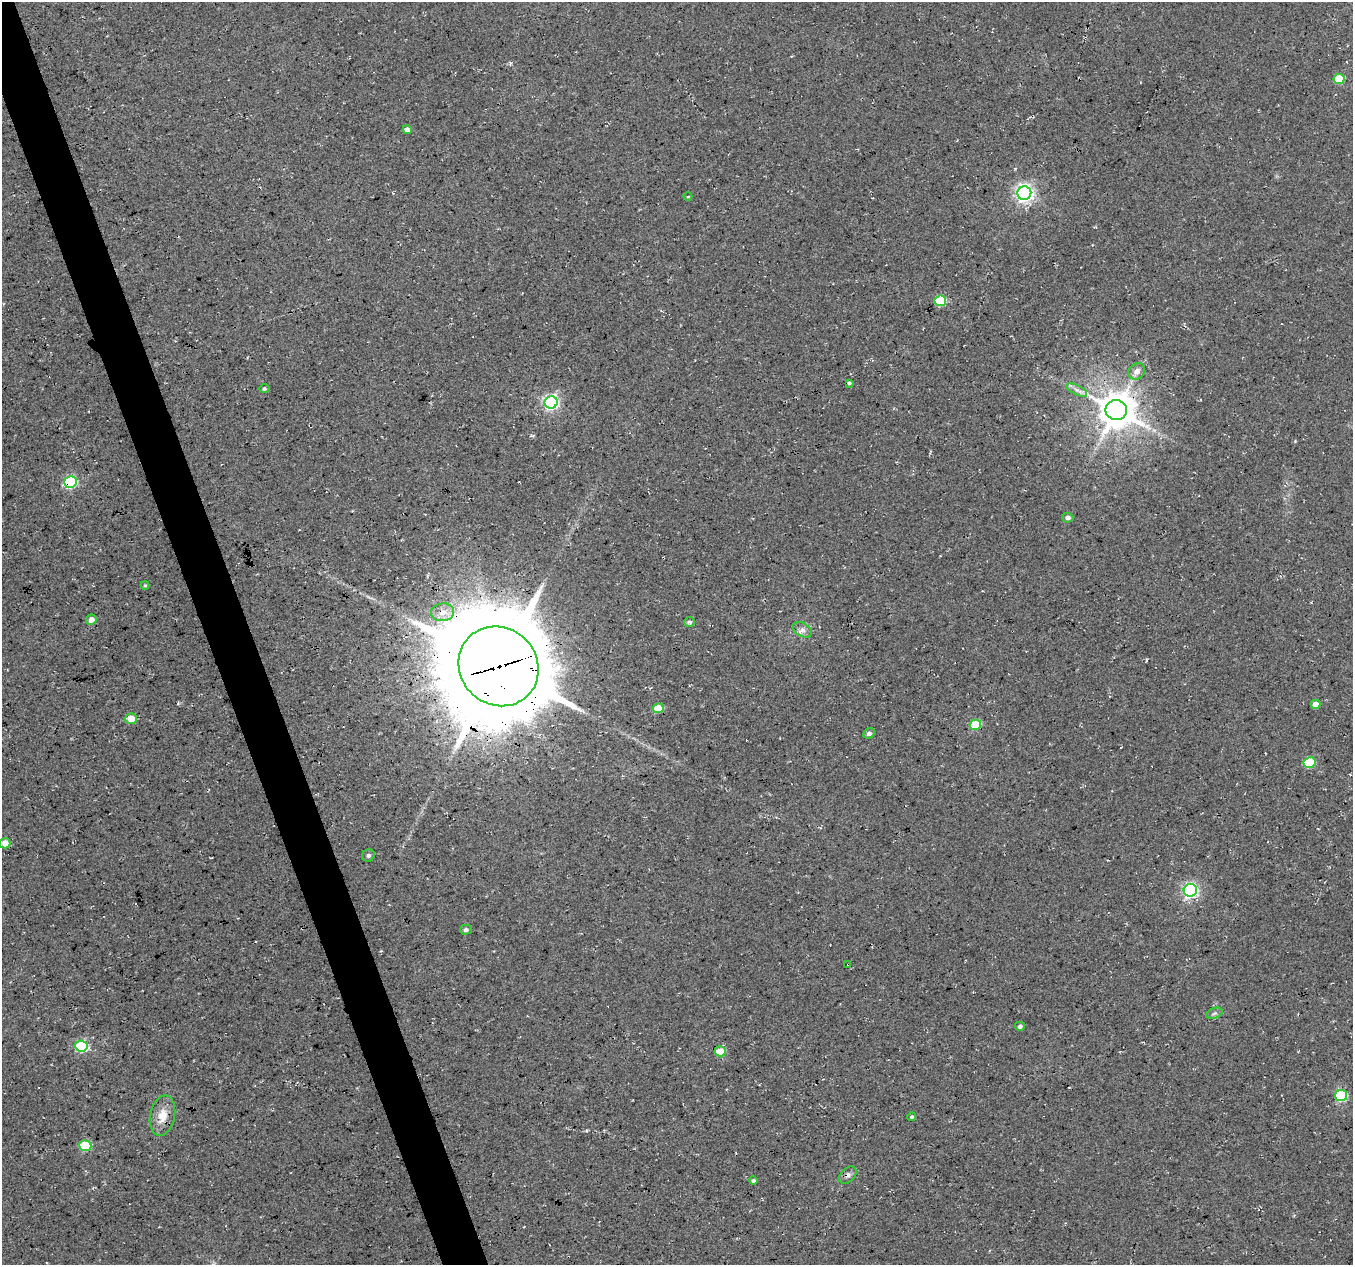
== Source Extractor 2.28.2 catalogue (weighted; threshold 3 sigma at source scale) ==
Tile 11 of 4 x 4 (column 3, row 3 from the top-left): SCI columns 2706-4056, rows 1381-2643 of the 5408 x 5234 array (HDU 1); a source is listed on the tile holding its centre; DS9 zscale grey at full resolution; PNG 1355 x 1267 px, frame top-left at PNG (2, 2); each listed source drawn as its Kron ellipse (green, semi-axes under 4 px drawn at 4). Shown black and unused: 3% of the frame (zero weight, under 3 of 4 exposures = <1% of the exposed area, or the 3 px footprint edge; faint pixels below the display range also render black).
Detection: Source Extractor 2.28.2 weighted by HDU 2 'WHT'; one run over the whole footprint, this tile lists its part. Background 0.0276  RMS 0.0063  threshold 0.0285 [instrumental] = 3 sigma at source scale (4.5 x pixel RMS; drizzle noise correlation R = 1.50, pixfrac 1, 0.0396/0.0396 arcsec/px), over >= 5 px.
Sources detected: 41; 1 cosmic-ray / hot-pixel residue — neither listed nor drawn; the other 40 listed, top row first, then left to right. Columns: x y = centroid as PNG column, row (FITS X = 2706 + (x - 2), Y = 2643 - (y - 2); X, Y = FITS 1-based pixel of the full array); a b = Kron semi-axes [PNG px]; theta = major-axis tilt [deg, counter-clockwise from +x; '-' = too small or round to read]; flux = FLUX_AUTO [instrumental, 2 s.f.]
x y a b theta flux
1339 79 5 5 - 26
407 130 5 4 - 4.2
1024 193 7 7 - 250
688 197 4 3 - 0.56
940 301 6 5 - 40
1137 371 9 7 44 4.1
849 383 4 3 - 1.1
265 389 5 4 - 0.87
1077 390 11 4 -28 2.5
551 402 6 6 - 160
1116 410 11 10 - 1700
70 482 6 6 - 80
1068 518 5 5 - 2.4
145 585 4 4 - 0.6
443 612 11 9 9 5.9
91 620 5 5 - 4.2
689 622 5 5 - 1.6
802 630 10 6 -31 2.8
499 666 41 38 -43 11000
1316 704 5 4 - 5
658 708 5 5 - 19
131 719 6 5 - 10
975 725 6 5 - 34
869 733 6 5 - 1.8
1310 763 6 5 - 33
5 843 5 5 - 7
368 855 6 6 - 1.6
1190 890 6 6 - 160
466 930 6 5 - 1.5
848 964 2 2 - 0.44
1214 1013 8 5 20 1.5
1020 1026 5 4 - 1.5
81 1046 6 5 - 68
720 1051 5 5 - 15
1341 1096 6 5 - 61
162 1116 20 12 78 10
912 1117 4 3 - 0.84
85 1146 6 5 - 34
848 1175 10 7 44 2.5
753 1181 4 4 - 1.3
Overlapping masked pixels (flux is a lower limit): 10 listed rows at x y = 1116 410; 70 482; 443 612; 499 666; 658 708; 848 964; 81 1046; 162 1116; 85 1146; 848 1175